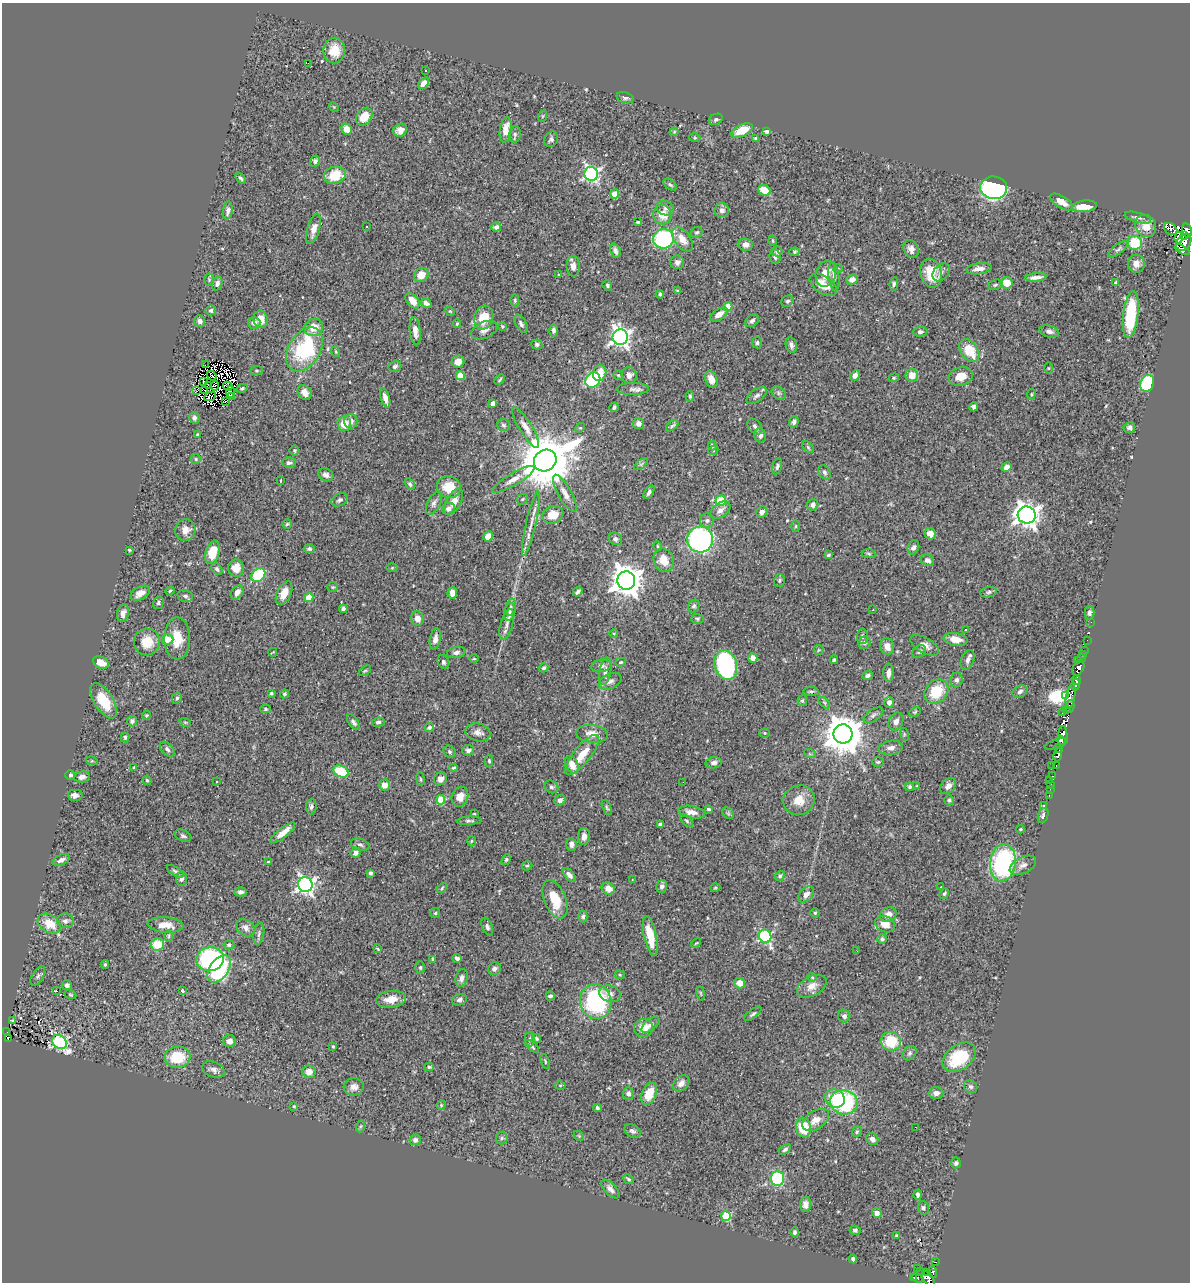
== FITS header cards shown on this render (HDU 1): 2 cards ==
NAXIS1  =                 1188
NAXIS2  =                 1280

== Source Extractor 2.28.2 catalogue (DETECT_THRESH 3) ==
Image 1188 x 1280 px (HDU 1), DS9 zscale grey, 1 PNG px = 1 image px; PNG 1192 x 1284 px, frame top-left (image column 1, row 1280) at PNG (2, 3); each listed source drawn as its Kron ellipse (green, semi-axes under 4 px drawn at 4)
Background 0.41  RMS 0.022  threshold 0.0666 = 3 sigma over >= 5 px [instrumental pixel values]
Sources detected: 544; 19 with non-positive FLUX_AUTO (blend fragments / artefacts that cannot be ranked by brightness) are neither listed nor drawn; of the other 525, the 500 brightest by FLUX_AUTO listed and drawn (25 fainter detections omitted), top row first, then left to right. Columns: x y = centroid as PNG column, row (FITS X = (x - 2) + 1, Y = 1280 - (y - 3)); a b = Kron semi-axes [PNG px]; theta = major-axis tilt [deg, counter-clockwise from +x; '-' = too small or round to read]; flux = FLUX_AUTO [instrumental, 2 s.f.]
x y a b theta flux
334 50 13 11 82 27
308 63 2 2 - 15
426 70 3 2 - 3.3
424 83 6 4 50 9
625 98 9 5 -16 4.1
334 107 5 4 - 1.4
543 116 6 3 70 1.5
364 117 9 7 54 25
716 119 7 5 25 3.2
347 129 6 5 - 16
400 130 7 6 - 9
506 130 13 6 82 16
742 130 11 6 25 31
766 131 4 3 - 3.7
674 132 4 4 - 1.6
515 134 8 6 77 3.6
695 138 5 3 - 1.5
755 138 3 3 - 1.4
551 139 8 6 56 3.7
315 161 5 5 - 3.9
591 174 7 7 - 370
335 175 11 8 16 41
240 178 6 4 -50 2.7
670 185 8 4 -36 2.7
994 188 13 11 -6 320
765 190 6 5 - 24
615 194 4 4 - 25
1061 202 13 6 -32 14
1084 206 12 6 7 28
665 208 9 7 -19 4.9
228 210 9 5 84 5
722 210 7 7 - 5.2
662 215 9 9 - 20
1138 218 14 5 -15 5.4
638 222 3 3 - 1.6
366 226 2 2 - 1.5
1146 226 11 10 - 19
496 227 5 4 - 4.8
314 229 15 6 75 11
1170 229 7 5 -34 47
1187 230 7 4 -77 210
697 232 6 5 - 2.7
1184 235 3 2 - 110
1179 237 6 4 87 210
664 239 10 9 - 170
682 239 14 8 -54 16
773 241 5 3 - 1.7
1184 242 9 6 52 380
1135 243 7 7 - 55
745 245 8 6 -4 8.1
911 249 9 7 -62 7.3
1118 249 12 5 38 4.1
1182 250 8 3 -27 85
615 251 7 5 -68 6.2
777 251 5 5 - 4
795 252 5 4 - 1.8
775 257 7 5 -83 4.4
677 262 7 7 - 5.8
1136 264 9 8 - 9.3
573 266 10 6 -89 8.7
838 268 5 3 - 1.3
979 269 13 5 7 8.9
941 272 10 7 48 5.5
931 273 14 10 -77 32
826 274 13 10 74 21
421 275 7 6 - 21
559 275 4 3 - 1.3
834 276 14 5 -83 6.6
1036 277 11 3 5 7.8
209 280 6 5 - 2.2
852 280 6 5 - 7.4
217 283 7 5 71 5.4
1007 283 6 6 - 23
1116 283 4 3 - 2.9
894 284 7 4 82 2.7
607 285 5 4 - 2.8
823 285 15 8 -35 23
995 285 7 5 20 2.7
678 291 4 3 - 1.6
660 294 4 4 - 2.4
515 300 6 4 -89 2.1
413 301 9 5 -51 15
787 301 6 5 - 2.8
426 303 6 4 -35 5.3
728 307 5 4 - 26
211 310 5 5 - 3.6
450 311 5 4 - 1.4
719 314 9 5 36 12
1131 315 23 7 84 92
484 318 12 9 73 35
261 319 9 7 -80 17
200 321 6 5 - 5.4
752 321 7 5 38 4.4
254 323 6 6 - 7.8
457 324 4 3 - 1.8
521 324 10 5 -59 4.7
502 326 4 3 - 1.6
314 327 9 8 - 20
484 330 14 8 24 8.5
553 330 6 4 -90 3.7
415 331 14 5 -84 10
1049 331 10 5 -15 5.4
920 332 7 4 3 3.8
620 337 8 7 - 670
757 343 5 5 - 2.9
537 344 5 5 - 3.5
791 345 8 5 -77 5.7
304 349 24 15 59 140
969 350 13 8 -54 46
336 352 5 3 - 1.6
458 362 6 6 - 13
205 365 3 2 - 6.8
395 366 6 5 - 4.2
1048 368 6 4 -90 1.5
256 371 6 4 6 1.9
600 373 8 6 75 21
618 375 5 4 - 1.8
629 375 8 7 - 7.5
855 375 5 4 - 8
912 375 6 6 - 16
212 376 5 2 - 1.8
460 376 4 4 - 22
961 376 12 9 18 22
894 378 5 4 - 1.6
500 379 6 2 46 2.1
711 379 9 6 -70 13
593 380 8 7 - 150
203 381 3 2 - 1.3
1147 383 8 6 64 110
209 385 2 2 - 2.1
215 386 5 3 - 5.7
228 386 5 2 - 2
242 388 6 4 28 2
633 389 16 6 1 6.6
197 391 2 2 - 9.2
205 391 3 3 - 1.5
230 392 6 3 84 1.4
305 393 8 6 -54 8.9
778 393 7 6 - 4
1031 394 5 3 - 1.6
210 396 6 2 28 3.3
232 396 3 3 - 4.7
690 396 5 4 - 2.6
757 396 11 6 35 5.5
385 398 10 4 -74 8.4
225 401 3 2 - 1.3
493 403 4 4 - 11
614 407 5 3 - 3.4
974 407 4 4 - 5
194 418 6 5 - 4.4
351 421 7 6 - 8
794 422 5 4 - 4.5
344 424 7 6 - 23
638 424 5 5 - 7.5
504 425 7 6 - 2.9
672 426 7 3 39 2.6
755 426 9 6 -49 4.8
526 427 23 6 -58 12
1129 427 6 5 - 3.8
580 428 5 4 - 1.7
197 435 4 4 - 1.9
760 435 7 6 - 6.2
712 446 5 4 - 3.9
808 447 7 4 -46 1.9
294 450 5 5 - 2.2
713 450 5 4 - 2.1
196 459 5 4 - 2.2
545 460 12 10 36 10000
289 463 7 5 2 4.4
641 464 8 4 37 2.6
777 466 8 5 78 3.4
1006 467 5 4 - 7.4
824 472 7 5 -57 4.3
326 475 8 6 -29 6.7
513 479 24 6 31 11
281 480 4 3 - 2.6
410 484 6 4 -59 2.8
449 487 12 10 -14 29
649 492 7 4 56 4.5
565 493 21 6 -61 12
522 499 6 5 - 2.1
340 500 9 6 28 3.9
721 501 5 5 - 76
454 502 14 7 62 14
434 503 13 6 63 5.3
813 505 6 5 - 5.9
448 509 6 5 - 5.3
720 510 11 7 35 8.2
762 512 6 5 - 7.2
553 515 10 8 19 19
1027 515 9 8 - 1300
707 520 7 7 - 4.4
287 524 5 4 - 2.1
531 524 33 5 77 13
796 526 5 4 - 1.7
185 530 11 10 - 11
930 534 6 5 - 13
488 536 5 4 - 18
615 539 7 6 - 4.6
700 540 13 13 - 270
658 546 5 3 - 1.5
913 547 7 5 68 5.2
309 549 5 4 - 3
129 550 3 3 - 2
212 552 12 7 75 31
869 554 7 4 -7 2.4
828 555 4 3 - 2
664 560 12 10 -69 20
927 560 7 5 -23 5.3
236 568 8 8 - 17
392 568 5 4 - 1.5
217 569 6 4 -51 3.4
258 575 8 6 43 76
626 580 9 9 - 2400
779 580 6 5 - 2.3
333 587 5 4 - 2
170 591 5 3 - 1.8
237 592 8 5 55 8.5
578 592 5 3 - 3.6
988 592 8 5 10 3.1
140 593 10 6 29 11
284 593 12 7 64 17
452 593 5 5 - 11
185 596 8 5 -15 4.2
309 597 4 4 - 40
158 603 6 5 - 3.2
694 606 6 5 - 3.2
511 607 9 5 76 4.2
343 609 4 4 - 3.5
873 610 3 2 - 2.6
510 612 9 5 81 5.5
123 613 8 6 77 8.5
1089 613 6 5 - 5.3
417 618 7 6 - 12
697 619 6 5 - 2.4
1091 622 2 2 - 6
507 624 16 6 74 8.6
965 629 3 3 - 11
614 633 4 3 - 1.4
862 636 7 5 88 3.2
177 638 21 13 90 32
167 639 6 5 - 23
435 639 10 5 79 7.7
956 639 12 6 -10 15
1087 640 2 2 - 3.7
147 642 13 13 - 28
864 643 6 6 - 4.4
925 645 16 7 -30 11
887 646 8 7 - 11
819 650 5 4 - 1.9
1084 650 3 2 - 4
919 651 7 5 40 3.6
273 652 4 2 - 1.3
456 652 9 5 13 5.2
1083 655 4 3 - 20
753 658 5 4 - 7.3
1082 658 3 2 - 11
474 659 5 3 - 1.5
834 660 4 3 - 3.1
968 660 10 6 68 6.9
1077 660 3 2 - 14
443 662 7 5 -66 3.9
621 662 5 4 - 2
101 663 8 5 -24 17
726 665 15 11 -73 220
601 666 10 6 9 6.2
544 668 5 4 - 2.7
1078 668 8 5 64 140
365 671 7 3 36 1.6
605 671 14 6 80 8.1
888 673 9 5 89 7.9
868 675 5 4 - 3.9
957 680 7 6 - 4.6
1076 680 5 4 - 200
610 681 12 7 24 8
1075 685 6 3 80 230
811 691 8 3 1 2.6
936 691 13 11 48 49
1020 691 8 5 28 4.3
271 693 4 3 - 2
284 694 4 3 - 2.2
1066 696 3 2 - 17
1071 697 12 4 79 100
177 698 6 5 - 2.8
103 701 20 9 -59 40
802 701 5 4 - 2.1
889 702 5 5 - 9.1
824 703 7 4 -45 2.6
1070 706 6 3 76 78
265 709 5 4 - 2.2
1066 709 2 2 - 10
915 712 6 4 25 1.8
1063 713 3 2 - 21
146 715 5 4 - 1.8
873 715 11 5 34 4.6
132 721 5 5 - 4.2
896 721 9 7 64 6.9
185 722 6 3 -18 1.5
353 722 9 4 -53 4.2
378 722 6 4 8 3.8
429 727 5 4 - 3
478 732 13 8 -14 9.8
765 733 5 4 - 1.8
592 734 16 9 -6 14
843 734 9 9 - 4200
904 734 6 4 -73 1.9
1063 736 10 4 87 230
125 737 5 3 - 2.4
1061 740 5 3 - 190
1056 744 12 2 19 25
891 748 12 7 7 7.2
1059 748 4 3 - 120
167 749 9 5 -45 4.8
468 750 6 5 - 4.1
450 752 6 5 - 3.2
810 754 6 3 -18 1.9
582 755 24 8 51 28
1058 755 6 4 77 12
92 761 6 3 -17 1.8
489 761 6 4 -88 2.2
878 762 6 4 4 2.3
714 763 8 5 8 5.4
572 765 9 6 -63 16
1056 765 4 2 - 8.5
1052 766 3 2 - 16
134 768 4 3 - 1.3
454 768 4 3 - 1.7
341 771 8 5 -25 55
70 775 5 5 - 3.3
1052 776 3 2 - 48
82 777 8 5 9 6.1
420 779 7 3 -81 1.9
440 779 7 6 - 8.9
147 780 5 4 - 2
1050 780 2 2 - 5.7
217 781 3 3 - 7.6
683 782 2 2 - 2
385 785 5 5 - 13
1050 785 4 3 - 19
917 786 4 3 - 1.5
948 786 9 6 46 7.2
551 787 7 6 - 3.2
909 787 4 4 - 2.5
1050 789 2 2 - 3.1
75 795 8 6 0 6.8
1049 796 3 2 - 9.2
460 797 10 8 68 14
441 800 4 4 - 45
560 800 6 5 - 5.3
799 800 16 14 22 23
949 800 5 5 - 3.3
1043 806 3 3 - 2.3
311 807 8 5 87 3.8
607 807 8 4 -68 2.2
708 809 4 3 - 2.1
691 812 13 6 -10 11
728 813 6 5 - 2.3
474 814 3 3 - 1.4
1043 815 8 5 70 4.2
469 821 12 4 4 3.7
687 821 8 3 -45 2.1
660 824 4 3 - 3.9
1020 829 4 3 - 1.5
283 833 15 5 38 16
183 836 9 5 -25 4
584 836 8 6 83 7.9
471 841 5 3 - 1.5
571 844 6 5 - 5.7
360 845 9 6 -20 4
356 853 5 5 - 5
506 859 6 4 51 2.2
61 860 9 5 25 5.9
268 862 4 3 - 1.5
1003 863 19 12 83 200
1023 865 14 8 27 9
527 866 5 4 - 1.9
175 871 9 4 -31 3.3
370 873 4 4 - 3.5
569 875 8 4 -49 6.1
780 876 5 4 - 3
181 879 7 5 85 4.2
632 880 3 2 - 2.2
305 885 7 7 - 550
662 886 7 5 75 5.1
941 887 3 3 - 11
442 888 6 3 47 1.8
608 888 7 6 - 13
715 888 5 3 - 1.3
240 892 6 4 0 4.4
944 893 6 4 51 2.2
806 894 9 6 48 8.4
555 899 20 10 -68 38
435 913 5 5 - 2.2
815 913 4 4 - 2.5
888 914 8 7 - 11
583 917 6 4 89 3.3
65 921 8 7 - 6.2
49 924 12 8 -32 32
885 924 10 8 -25 18
165 925 18 7 -5 17
487 927 9 5 -69 4.5
245 928 10 7 -36 8.7
259 934 11 5 80 4
169 936 6 4 89 1.8
650 936 20 6 -78 31
765 936 7 6 - 180
882 939 5 5 - 2.9
696 943 6 3 43 1.5
157 944 6 6 - 29
229 945 5 4 - 3.8
378 949 4 2 - 1.4
857 951 3 2 - 1.5
457 958 4 3 - 3.4
210 959 14 12 8 210
433 959 4 3 - 3
105 964 4 3 - 2.1
420 967 6 4 90 2.3
219 969 15 9 54 130
494 969 6 6 - 4.1
620 975 5 4 - 1.8
38 976 11 5 58 4.9
812 977 4 4 - 1.6
462 978 9 6 74 6.2
740 983 5 5 - 15
67 985 5 5 - 4.8
812 986 16 9 28 14
57 991 3 2 - 2.4
182 991 3 3 - 4.6
701 993 7 3 -81 1.6
610 994 11 8 -15 8.3
70 995 6 3 -20 1.7
550 996 4 4 - 3.5
391 999 15 8 8 19
460 1000 8 5 20 4.2
596 1002 17 15 -77 170
753 1014 10 4 37 3.2
844 1016 6 6 - 4
13 1020 3 2 - 1.6
650 1025 10 5 38 5
644 1028 9 9 - 19
7 1032 2 2 - 10
8 1038 4 2 - 10
530 1039 7 5 -90 2.8
537 1039 5 3 - 2.3
229 1041 6 6 - 7.3
891 1041 10 9 - 53
59 1042 8 6 -45 290
333 1046 4 3 - 1.8
532 1046 8 4 -39 2.9
910 1053 8 6 51 3.4
178 1057 13 10 7 51
959 1057 18 12 35 75
545 1061 8 4 -70 1.8
429 1067 5 4 - 2.1
213 1070 12 7 -23 7.3
309 1072 6 6 - 10
681 1083 9 7 44 7.7
560 1085 5 3 - 1.4
354 1087 10 8 6 8.6
971 1087 7 6 - 4.2
628 1093 6 5 - 4.7
936 1093 7 6 - 6.8
649 1094 11 7 67 29
835 1098 10 9 - 29
844 1102 14 12 -14 170
441 1105 4 4 - 1.5
294 1106 4 3 - 1.6
597 1108 4 3 - 2.8
816 1120 15 9 32 15
361 1126 6 4 70 1.9
915 1127 2 2 - 64
803 1128 10 7 -80 43
632 1131 8 6 -30 4.4
857 1132 5 4 - 2.3
579 1136 6 4 -45 1.9
502 1138 6 6 - 2.8
872 1139 6 5 - 6
415 1140 5 5 - 4.8
785 1149 7 4 34 3.1
956 1163 5 5 - 3.9
778 1178 7 6 - 98
629 1179 6 4 -40 2.3
610 1189 12 5 -45 6.5
918 1195 5 3 - 3.6
806 1204 7 5 89 8.7
923 1208 7 5 -75 3.5
877 1213 5 5 - 8.9
726 1216 5 5 - 75
855 1230 5 4 - 2.9
794 1232 5 4 - 3.4
896 1236 3 3 - 1.9
853 1259 4 3 - 3
935 1262 4 2 - 15
917 1268 2 2 - 10
921 1272 3 2 - 3.8
928 1272 3 2 - 19
933 1272 6 3 -69 61
914 1277 3 3 - 10
917 1278 5 2 - 13
929 1279 9 4 -56 58
At the frame edge (FLAGS 8, measured only in part): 2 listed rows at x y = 1187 230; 929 1279
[25 fainter detections neither listed nor drawn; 19 non-positive-flux detections neither listed nor drawn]